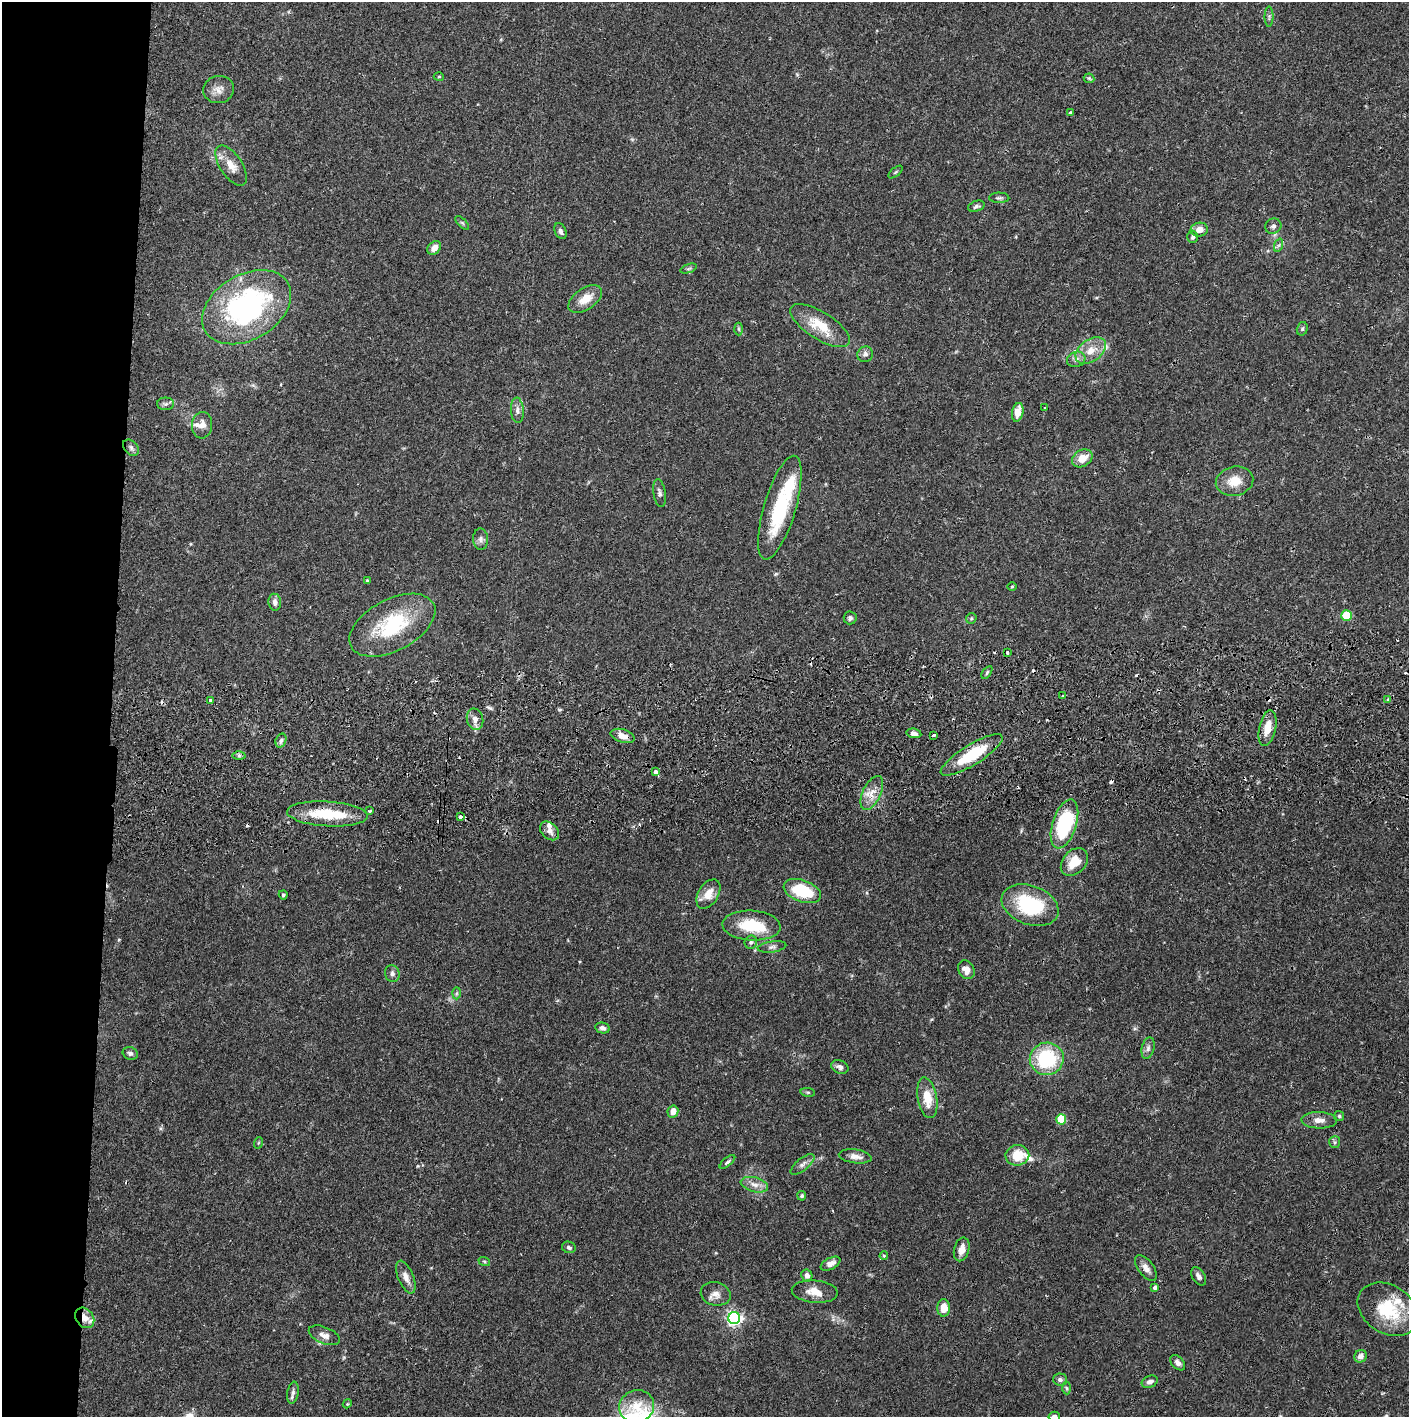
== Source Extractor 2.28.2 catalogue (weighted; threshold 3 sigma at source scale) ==
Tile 4 of 3 x 3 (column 1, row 2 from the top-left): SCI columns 37-1443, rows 1472-2886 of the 4263 x 4373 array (HDU 1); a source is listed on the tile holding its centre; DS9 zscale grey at full resolution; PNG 1411 x 1419 px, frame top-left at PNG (2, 2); each listed source drawn as its Kron ellipse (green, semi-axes under 4 px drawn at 4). Shown black and unused: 8% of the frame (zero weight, under 2 of 3 exposures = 3% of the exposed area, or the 3 px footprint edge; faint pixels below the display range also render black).
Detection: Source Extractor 2.28.2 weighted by HDU 2 'WHT'; one run over the whole footprint, this tile lists its part. Background 0.0683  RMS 0.0049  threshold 0.0219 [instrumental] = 3 sigma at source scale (4.5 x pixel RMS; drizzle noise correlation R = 1.50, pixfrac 1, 0.05/0.05 arcsec/px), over >= 5 px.
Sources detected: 143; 2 inside a brighter object's white glare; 14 cosmic-ray / hot-pixel residue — neither listed nor drawn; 8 inside a brighter listed object's ellipse — not listed separately; the other 119 listed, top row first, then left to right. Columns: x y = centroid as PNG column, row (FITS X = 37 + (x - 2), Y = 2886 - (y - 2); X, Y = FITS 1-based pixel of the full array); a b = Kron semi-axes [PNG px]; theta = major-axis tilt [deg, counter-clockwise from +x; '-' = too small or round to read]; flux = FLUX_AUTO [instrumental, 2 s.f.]
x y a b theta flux
1269 17 10 4 90 1
439 77 5 3 - 0.48
1089 78 5 5 - 0.59
219 89 15 13 8 4.1
1070 113 3 3 - 2.4
231 166 23 11 -56 6.3
896 172 8 2 40 0.54
999 198 10 5 -1 1.1
976 206 8 5 20 1.3
462 223 8 3 -45 0.69
1273 226 8 7 - 1.5
1199 230 8 7 - 3.9
560 231 8 5 -65 1.6
1193 237 6 5 - 1
1279 245 7 4 71 0.93
434 248 8 6 45 3.9
689 269 8 3 19 0.75
585 299 19 11 34 6.9
247 307 48 32 31 100
820 326 34 13 -32 14
739 329 6 4 -88 0.76
1302 329 7 5 75 0.91
1091 351 17 11 35 6.9
865 354 8 7 - 1.6
1076 359 9 7 19 2.2
165 404 8 6 1 1.4
1045 408 3 2 - 0.4
517 410 13 6 -86 2.2
1018 412 9 5 77 6.1
202 425 13 10 87 3.6
131 448 9 6 -46 1.4
1082 458 11 8 33 6
1234 481 19 14 13 8.1
659 493 14 6 -81 1.7
780 508 54 16 73 35
481 539 10 7 -86 1.9
367 581 3 3 - 0.51
1012 586 5 3 - 0.42
275 602 8 6 -81 2.3
1347 615 5 5 - 21
850 618 6 6 - 1.4
971 618 5 5 - 0.64
392 625 47 25 28 36
1007 653 4 3 - 1.1
987 672 7 3 55 0.7
1063 696 3 3 - 0.85
210 700 3 3 - 1.6
1388 700 4 2 - 0.53
475 719 11 8 -76 2.9
1267 728 18 8 77 7
914 733 7 4 -9 2.2
934 735 3 2 - 0.9
623 736 12 6 -17 4
281 740 7 5 72 1.3
972 755 36 10 32 23
239 756 6 4 1 0.88
656 772 4 4 - 2
872 793 18 9 64 5.4
370 811 4 3 - 0.62
327 814 40 12 -3 20
460 817 3 3 - 4.1
1064 824 25 12 72 38
550 831 11 8 -42 2.4
1074 862 16 11 48 8.3
802 891 19 10 -20 21
708 894 16 10 58 6.5
283 895 4 4 - 0.69
1030 905 29 19 -21 35
751 926 29 15 -3 18
751 942 7 6 - 1.1
772 947 14 5 8 1.7
966 970 10 8 -59 3.3
392 973 8 7 - 1.6
457 993 6 4 88 0.73
602 1028 7 5 -12 1.6
1148 1048 11 6 75 1.8
130 1053 8 6 -24 1.5
1047 1059 17 16 - 33
840 1067 9 6 -21 1.7
808 1092 7 3 -8 0.67
927 1098 21 9 -80 9.6
673 1111 6 5 - 4.2
1339 1116 5 5 - 0.73
1061 1119 5 5 - 21
1319 1120 18 8 -2 3.5
1335 1142 6 5 - 0.97
258 1143 6 3 71 0.52
1017 1155 12 10 8 11
855 1156 16 6 -8 3.5
727 1162 9 4 40 0.95
802 1164 14 6 39 2.1
754 1185 14 7 -15 3.3
802 1196 5 4 - 0.74
569 1247 7 5 -20 1.3
962 1249 12 7 74 4
884 1256 4 3 - 0.75
484 1261 6 4 -19 0.56
831 1264 11 5 27 2.8
1146 1268 15 7 -52 2.8
807 1275 6 5 - 2.1
1199 1276 10 6 -58 1.8
406 1277 17 7 -67 3.5
1155 1287 4 4 - 1.3
815 1292 23 11 -5 6.3
716 1294 15 11 -14 3.8
944 1308 9 6 -88 6.4
1388 1309 32 24 -33 24
85 1318 11 8 -52 4.2
734 1318 6 6 - 130
324 1335 16 8 -23 3.3
1361 1356 6 6 - 2.6
1178 1363 9 6 -47 2.2
1060 1379 7 6 - 1.4
1150 1382 8 5 22 2.1
1067 1388 6 4 -88 0.73
293 1393 11 5 81 1.6
347 1404 4 3 - 0.44
637 1406 18 16 19 10
1054 1416 5 4 - 1.1
Overlapping masked pixels (flux is a lower limit): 4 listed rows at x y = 623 736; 972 755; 656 772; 85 1318
Isophote crosses this tile's border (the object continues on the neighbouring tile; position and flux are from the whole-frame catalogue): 1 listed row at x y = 1054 1416